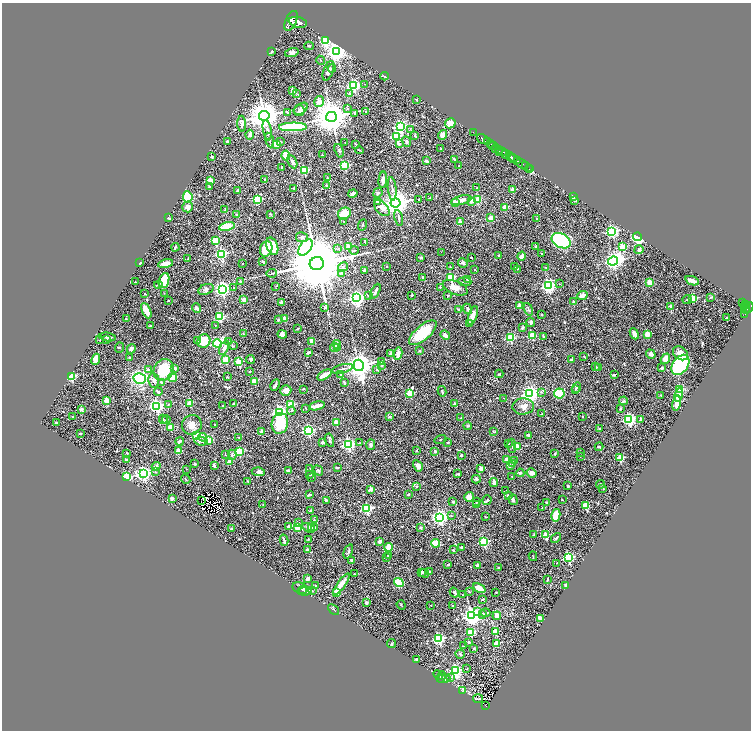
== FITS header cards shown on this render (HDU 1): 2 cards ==
NAXIS1  =                 1497
NAXIS2  =                 1456

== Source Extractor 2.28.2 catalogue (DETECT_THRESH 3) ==
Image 1497 x 1456 px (HDU 1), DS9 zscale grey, zoomed out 1/2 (1 PNG px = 2 x 2 image px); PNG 753 x 732 px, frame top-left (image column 1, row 1455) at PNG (2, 3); each listed source drawn as its Kron ellipse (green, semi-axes under 4 px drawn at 4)
Background 0.588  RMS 0.027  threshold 0.0809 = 3 sigma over >= 5 px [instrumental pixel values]
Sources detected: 607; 37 cannot appear on this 1/2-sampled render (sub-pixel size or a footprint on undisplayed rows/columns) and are neither listed nor drawn; of the other 570, the 500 brightest by FLUX_AUTO listed and drawn (70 fainter detections omitted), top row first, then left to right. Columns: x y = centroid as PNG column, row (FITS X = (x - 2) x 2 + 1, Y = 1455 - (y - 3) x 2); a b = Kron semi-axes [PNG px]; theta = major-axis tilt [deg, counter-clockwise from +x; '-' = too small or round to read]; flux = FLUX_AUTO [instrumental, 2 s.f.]
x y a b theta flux
291 21 10 5 64 5400
298 22 9 5 -12 5200
325 41 3 3 - 580
309 46 4 3 - 4.6
272 51 3 2 - 3
336 51 4 4 - 3400
292 53 7 4 18 15
321 60 4 2 - 3.4
332 68 4 3 - 5.9
328 71 10 5 70 25
385 76 4 2 - 3.4
365 84 2 2 - 2.5
353 86 4 3 - 920
293 91 2 2 - 64
297 94 3 3 - 3.7
349 94 3 3 - 4.6
417 100 3 2 - 4.1
319 102 5 4 - 100
347 108 3 2 - 8
301 109 8 5 38 21
299 111 5 5 - 17
287 112 3 2 - 6.9
366 112 3 2 - 3.8
354 113 4 3 - 7.8
264 116 5 4 - 11000
331 117 5 5 - 13000
450 123 5 5 - 59
242 124 8 4 -87 27
400 126 4 3 - 880
293 127 14 4 1 510
410 129 4 2 - 3
267 130 10 3 -80 17
473 132 2 1 - 26
250 135 5 3 - 17
442 135 5 4 - 28
396 136 3 3 - 400
415 136 3 2 - 8.7
483 139 6 2 -33 1500
269 140 7 3 -76 8
227 141 2 2 - 7.6
280 142 4 2 - 4.9
406 142 5 3 - 9.8
488 142 3 2 - 710
345 143 3 2 - 2.6
490 143 2 2 - 380
276 144 3 3 - 88
356 144 4 2 - 3.4
399 144 3 2 - 17
493 146 4 2 - 390
495 148 3 2 - 440
441 149 3 2 - 3.4
499 149 3 2 - 420
359 150 4 2 - 3.6
339 151 7 3 -73 8.3
503 151 3 2 - 510
500 153 3 2 - 180
506 154 5 3 - 1200
322 155 2 2 - 6.9
286 156 5 3 - 140
212 157 2 2 - 16
512 158 6 3 -43 2700
454 159 4 2 - 5.4
427 161 2 2 - 33
517 161 2 2 - 630
292 162 7 3 -63 17
521 163 14 2 -33 990
345 166 3 3 - 350
459 166 2 1 - 3.2
526 166 3 2 - 250
282 167 3 2 - 3.8
529 168 2 1 - 110
304 171 3 3 - 300
327 178 3 2 - 3.2
265 179 3 3 - 3.9
210 180 2 2 - 81
383 180 8 3 85 19
326 185 3 2 - 9.8
209 186 3 3 - 5.6
293 188 3 2 - 2.8
477 188 3 2 - 2.8
392 189 12 3 -84 14
513 190 2 2 - 92
238 191 3 3 - 16
353 193 5 2 - 13
378 193 5 3 - 7.6
573 196 4 3 - 9.1
188 197 5 5 - 160
430 198 2 2 - 2.8
257 199 3 3 - 310
418 199 3 2 - 3.7
461 200 10 4 14 37
477 200 3 3 - 170
377 201 4 3 - 12
471 201 2 2 - 34
575 201 4 3 - 5.4
395 203 5 4 - 6300
455 203 2 2 - 100
188 207 5 5 - 21
505 207 2 2 - 79
382 208 10 6 -48 30
224 210 3 3 - 3.5
270 214 3 2 - 4
344 214 7 5 29 150
236 215 3 2 - 5.5
168 218 4 2 - 4.2
399 218 8 2 -79 7.7
491 218 2 2 - 83
536 219 2 2 - 9.7
344 221 3 2 - 3.7
460 222 2 2 - 79
363 225 6 1 68 3.1
227 226 8 4 12 110
612 231 3 3 - 970
302 237 6 5 - 14
637 237 4 3 - 1100
215 241 3 2 - 130
561 241 10 7 -28 780
365 242 2 2 - 6
272 246 9 5 -70 98
536 246 2 2 - 8.8
175 247 4 2 - 5.6
305 247 9 5 55 720
349 247 3 3 - 170
622 247 3 3 - 230
338 248 3 2 - 2.6
266 249 8 6 69 120
354 250 4 3 - 4.8
639 250 4 4 - 11
441 252 2 1 - 2.8
542 253 2 2 - 8.8
221 254 4 3 - 660
499 256 2 2 - 30
522 256 4 2 - 31
421 257 2 2 - 21
471 257 2 2 - 6.9
188 259 3 2 - 3.3
613 261 5 4 - 2200
263 262 4 2 - 5
140 263 3 2 - 5.6
166 263 8 3 14 29
463 263 5 4 - 9.4
243 264 2 2 - 3.7
317 264 7 6 - 80000
387 266 2 2 - 5.4
343 267 5 3 - 7.1
450 267 2 2 - 2.5
514 267 3 2 - 3.8
546 267 3 2 - 4.3
517 269 3 2 - 2.6
365 270 2 2 - 49
474 270 2 2 - 4
272 273 5 3 - 5.9
342 273 3 3 - 11
423 277 3 3 - 6
451 278 3 3 - 280
468 279 4 3 - 16
164 281 8 5 71 140
692 281 7 3 -22 27
135 282 2 2 - 4.3
240 282 3 2 - 5.5
465 282 7 3 -3 9.6
650 283 4 3 - 60
560 284 2 2 - 3
158 285 4 3 - 6.7
276 286 4 2 - 3.5
548 286 4 3 - 1300
440 287 4 2 - 5.9
234 288 2 1 - 3.1
455 288 13 6 -22 37
206 289 8 5 22 14
222 290 4 4 - 1400
375 291 8 2 64 14
164 293 3 2 - 2.6
145 294 2 2 - 4.2
412 295 2 2 - 4.8
368 296 3 2 - 5.4
448 296 4 2 - 2.9
582 296 5 3 - 28
711 297 4 2 - 5.1
357 298 4 4 - 1600
693 298 2 2 - 170
168 300 3 2 - 4.4
244 300 3 3 - 26
687 300 4 2 - 3.7
574 302 2 2 - 32
282 303 2 2 - 64
743 303 3 2 - 190
745 304 2 2 - 190
519 305 2 2 - 65
671 306 3 2 - 7.8
324 307 3 3 - 3.2
744 307 2 1 - 49
749 307 5 3 - 510
197 308 5 4 - 14
746 308 5 3 - 640
458 309 3 2 - 3.5
468 309 5 3 - 7.3
528 309 6 3 -70 8.3
146 311 8 3 -65 67
541 314 3 2 - 2.8
745 315 3 1 - 29
473 316 10 3 73 41
220 317 3 3 - 360
726 318 2 2 - 4.8
126 319 3 2 - 2.9
285 319 2 2 - 100
278 320 3 3 - 8.3
531 322 5 3 - 9.6
470 323 2 2 - 6.2
215 325 2 2 - 3.9
150 326 2 2 - 15
522 327 4 4 - 6.1
298 328 4 2 - 3.4
423 333 17 7 40 210
243 334 3 2 - 2.7
282 334 5 4 - 24
634 334 6 4 -66 16
647 334 2 2 - 150
445 335 5 3 - 15
532 336 2 2 - 170
544 336 2 2 - 8
107 337 8 2 -9 12
510 338 3 3 - 330
106 339 2 2 - 2.6
100 340 4 1 - 3.2
197 341 3 3 - 3.5
204 341 7 6 - 120
229 341 3 2 - 4.4
312 341 4 3 - 35
217 343 4 3 - 810
337 344 4 3 - 40
233 346 4 3 - 4.4
119 348 5 2 - 3
224 348 8 4 63 25
334 348 4 4 - 34
338 348 2 2 - 3.6
131 349 5 3 - 14
419 351 4 3 - 6.5
308 353 3 2 - 11
680 353 8 6 -36 38
391 354 4 3 - 15
398 354 6 4 80 30
651 354 5 4 - 21
584 356 3 2 - 3.1
129 357 2 2 - 11
96 359 6 4 63 40
250 359 4 3 - 5.4
571 359 4 2 - 4.9
665 359 5 4 - 58
225 360 3 3 - 85
239 362 3 2 - 210
382 362 3 3 - 4.8
359 365 5 5 - 6600
382 365 4 3 - 7.5
680 365 11 7 53 660
595 367 4 3 - 8.5
599 367 4 2 - 4.2
175 368 3 2 - 7.1
662 368 2 2 - 33
342 369 11 3 15 11
377 369 3 3 - 6.5
148 370 2 2 - 24
164 370 11 9 59 190
249 372 2 2 - 7.9
341 374 3 3 - 4.3
499 374 4 3 - 5.2
325 375 8 3 31 56
614 375 2 2 - 10
71 376 3 3 - 380
227 377 4 2 - 3
140 378 6 5 - 510
173 378 4 3 - 120
154 381 7 5 -81 15
254 381 2 2 - 100
162 382 2 2 - 25
344 382 4 3 - 8.6
275 385 6 2 62 6.9
577 387 5 4 - 7.6
303 389 3 2 - 3.2
680 389 3 2 - 200
286 390 5 5 - 32
575 390 4 3 - 3.8
442 391 5 3 - 5.8
158 392 4 3 - 14
541 392 3 3 - 8.5
410 393 4 3 - 170
559 393 5 5 - 120
530 394 4 4 - 2300
661 395 3 3 - 3.8
679 395 6 4 77 140
503 398 4 2 - 2.6
107 401 2 2 - 110
624 401 4 3 - 11
190 403 2 2 - 120
233 403 2 2 - 3.5
677 403 7 3 79 31
168 404 2 2 - 3.4
291 404 3 3 - 200
455 404 2 2 - 37
157 406 4 3 - 1100
223 406 2 2 - 5.3
317 406 8 2 13 47
523 406 11 8 5 37
306 408 2 2 - 3.1
620 408 3 2 - 5.8
81 410 2 2 - 53
291 411 4 3 - 6.3
279 413 4 3 - 1300
542 414 3 2 - 2.8
583 416 2 2 - 6.6
72 417 2 2 - 6.9
389 417 3 2 - 11
461 418 2 2 - 8.7
163 419 4 3 - 4.3
629 419 4 3 - 890
640 419 4 3 - 4
166 420 4 2 - 3.8
336 422 2 2 - 100
57 423 3 2 - 13
280 423 10 8 80 140
192 425 10 9 - 34
215 425 2 2 - 5.5
468 426 4 3 - 5.9
170 427 2 2 - 130
599 428 2 2 - 18
308 430 3 3 - 760
262 432 2 2 - 52
494 432 4 2 - 3
80 433 3 2 - 4.9
528 435 3 2 - 9.6
197 436 3 3 - 280
203 437 4 4 - 15
239 438 3 2 - 3.1
440 439 6 2 18 3
330 440 7 2 -77 9.8
179 441 4 3 - 12
201 441 7 3 -8 12
209 441 3 3 - 180
323 442 3 3 - 9.2
448 442 3 2 - 3.9
360 443 2 2 - 2.7
508 444 3 2 - 3.6
348 445 4 3 - 930
371 445 5 4 - 11
512 446 7 3 -88 7.1
518 447 3 2 - 96
599 447 4 2 - 7.1
417 450 2 2 - 11
179 451 2 2 - 100
435 451 2 2 - 26
239 452 3 3 - 330
580 452 3 2 - 2.6
127 453 3 2 - 3.9
555 453 3 2 - 6.8
225 455 2 1 - 3.6
232 455 5 3 - 10
461 455 3 2 - 3.2
580 456 3 2 - 3.3
620 458 3 2 - 210
126 460 3 2 - 6.8
506 460 2 2 - 61
515 461 2 2 - 11
229 462 2 2 - 85
195 464 2 2 - 15
513 464 3 3 - 5.6
214 465 4 3 - 8.3
156 466 4 3 - 13
418 466 6 4 -60 27
510 466 4 3 - 9.7
337 468 4 2 - 4.6
481 468 3 3 - 19
187 469 2 1 - 3
310 469 3 2 - 2.7
288 471 4 3 - 5.8
318 471 5 3 - 9.9
155 472 2 2 - 3.8
258 472 7 3 -9 19
520 473 4 4 - 8.1
532 473 5 4 - 26
144 474 4 4 - 1400
458 474 3 2 - 5.6
310 475 2 2 - 13
512 476 2 2 - 3.3
127 477 4 3 - 150
312 477 3 2 - 2.8
186 479 5 2 - 3.3
476 479 4 4 - 7.5
248 481 3 2 - 4.5
494 482 4 3 - 30
601 484 4 2 - 6.3
417 486 4 3 - 4.4
568 486 2 2 - 16
603 488 3 2 - 5.2
371 489 2 2 - 54
506 491 3 2 - 3.2
408 494 2 2 - 13
310 495 2 2 - 18
508 495 2 2 - 19
469 497 5 4 - 33
172 499 2 2 - 53
201 500 2 1 - 2.9
326 500 2 2 - 27
487 500 5 3 - 6
513 500 5 3 - 12
562 500 2 2 - 4
453 502 2 2 - 20
476 502 2 2 - 4.9
547 503 3 2 - 8.9
263 505 2 2 - 4.3
477 505 3 3 - 10
585 506 4 3 - 89
542 508 3 2 - 4.1
367 509 3 3 - 530
310 511 3 3 - 9.9
556 515 6 4 78 89
451 516 2 2 - 3.2
440 517 4 4 - 1600
486 517 4 2 - 3.4
314 519 4 2 - 3.1
299 523 3 2 - 3.2
288 526 3 3 - 13
297 527 3 2 - 150
312 527 4 3 - 12
231 528 2 2 - 4.6
309 528 7 3 -26 10
314 528 3 3 - 7.1
421 528 2 2 - 26
534 534 3 3 - 4
546 535 3 3 - 250
556 538 6 3 48 8.1
308 539 2 2 - 2.9
284 540 5 2 - 11
380 541 4 4 - 11
484 542 3 3 - 440
436 543 4 3 - 100
388 547 4 3 - 64
461 547 3 2 - 5.3
307 550 2 2 - 34
453 550 4 3 - 4
348 551 7 3 67 8.6
388 555 4 3 - 15
533 556 5 2 - 3
386 558 3 2 - 3.4
568 558 3 3 - 560
352 560 2 2 - 39
557 563 2 1 - 2.8
448 564 2 2 - 13
478 566 3 3 - 18
498 568 2 2 - 8.8
421 572 3 3 - 8
429 572 4 3 - 11
424 573 5 3 - 6.7
354 574 3 2 - 2.5
308 579 4 2 - 11
547 579 4 2 - 6.4
399 583 5 4 - 190
341 584 13 4 54 45
565 585 3 2 - 5.4
316 586 3 2 - 3.9
300 588 8 5 -21 18
479 588 7 3 -26 64
302 590 4 3 - 9.6
305 591 7 3 7 15
312 591 2 2 - 2.9
337 592 3 3 - 82
454 592 5 3 - 9.2
469 592 3 2 - 3.3
496 592 3 2 - 3.4
463 595 3 2 - 2.8
482 599 2 2 - 15
366 603 2 2 - 42
401 605 5 2 - 3.4
431 605 2 2 - 2.8
453 606 2 2 - 7
333 609 6 2 -42 4.2
477 611 3 2 - 39
485 613 5 2 - 3.8
483 614 3 3 - 7.3
471 616 4 4 - 2900
497 616 4 3 - 34
540 618 2 2 - 98
495 631 2 2 - 110
471 632 3 3 - 190
439 639 3 3 - 700
468 642 2 2 - 13
392 643 4 2 - 4.7
497 643 3 2 - 180
464 646 3 2 - 2.7
474 648 2 2 - 5.4
460 654 5 3 - 5.9
416 660 3 3 - 9.2
467 669 2 1 - 3.1
456 671 4 3 - 980
438 675 5 4 - 9.1
441 677 6 4 64 11
450 678 3 2 - 4.3
444 679 6 3 4 9.1
463 690 4 2 - 3.2
478 699 5 1 - 3.3
486 705 4 2 - 100
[70 fainter detections neither listed nor drawn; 37 sub-pixel or undisplayed-footprint detections neither listed nor drawn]